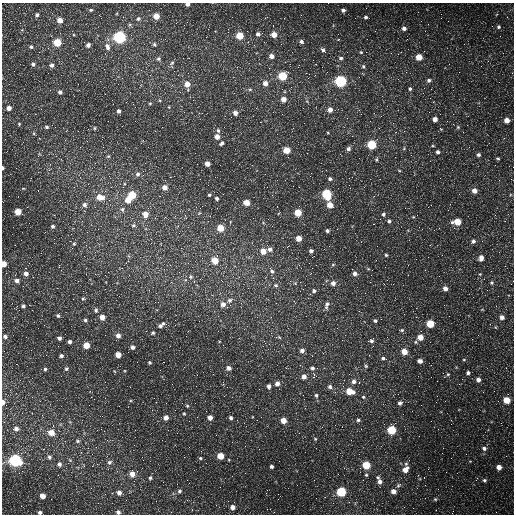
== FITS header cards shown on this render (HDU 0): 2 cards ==
NAXIS1  =                  512 /fastest changing axis
NAXIS2  =                  512 /next to fastest changing axis

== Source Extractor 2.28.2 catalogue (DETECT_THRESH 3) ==
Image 512 x 512 px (HDU 0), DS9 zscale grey, 1 PNG px = 1 image px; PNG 516 x 516 px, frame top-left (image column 1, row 512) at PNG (2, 3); no overlay
Background 1690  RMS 44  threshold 133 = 3 sigma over >= 5 px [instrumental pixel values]
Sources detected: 274; all 274 listed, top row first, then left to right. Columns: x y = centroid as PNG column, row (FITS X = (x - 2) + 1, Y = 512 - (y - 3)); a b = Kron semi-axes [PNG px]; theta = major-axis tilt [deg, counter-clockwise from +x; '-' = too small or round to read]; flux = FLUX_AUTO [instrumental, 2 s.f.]
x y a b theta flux
187 4 4 3 - 11000
91 10 5 4 - 3900
343 10 4 4 - 8200
497 14 3 2 - 3200
37 15 4 4 - 6400
99 15 2 2 - 1700
301 15 3 2 - 2900
156 16 5 4 - 39000
123 17 3 3 - 1700
267 17 4 3 - 2700
365 17 4 4 - 5500
507 17 2 2 - 1200
138 19 7 5 28 6000
60 20 5 4 - 26000
176 23 2 2 - 2000
273 25 2 2 - 1700
498 27 6 5 - 5700
404 28 5 5 - 9800
258 34 5 5 - 9200
274 35 5 5 - 33000
51 36 3 2 - 5600
240 36 5 5 - 79000
119 37 5 5 - 630000
57 42 5 5 - 92000
302 42 7 5 -43 9200
154 44 6 5 - 5000
88 45 4 4 - 10000
31 47 5 5 - 5100
107 47 10 7 -71 14000
322 49 7 4 -26 10000
361 52 5 4 - 3100
503 53 2 2 - 1600
271 56 5 5 - 16000
419 57 5 4 - 50000
341 58 5 4 - 5900
158 59 6 6 - 6300
171 63 9 5 43 6700
33 64 5 5 - 7600
316 64 2 2 - 1600
52 65 5 5 - 8500
363 66 6 5 - 4900
178 75 3 3 - 1800
282 76 5 5 - 140000
429 80 5 4 - 7500
340 81 5 5 - 450000
265 83 6 6 - 19000
78 84 2 2 - 1500
187 84 6 5 - 27000
172 85 4 4 - 2700
250 89 5 5 - 4700
410 89 5 5 - 5100
50 90 2 2 - 1500
60 92 4 4 - 8100
105 94 2 2 - 4000
430 98 3 3 - 2400
283 99 5 5 - 24000
150 103 4 4 - 3000
169 107 5 3 - 2400
9 108 5 4 - 14000
256 108 2 2 - 1600
330 110 5 4 - 21000
119 111 4 3 - 8400
235 113 5 5 - 15000
453 114 2 2 - 1600
435 119 4 4 - 18000
507 120 4 4 - 28000
260 122 2 2 - 2000
19 124 4 4 - 2700
47 127 5 4 - 5000
458 127 5 4 - 4000
94 128 5 4 - 3600
293 128 3 2 - 3800
218 130 6 5 - 5600
404 131 2 2 - 1900
34 133 5 3 - 3400
217 137 5 5 - 22000
222 143 6 4 45 6800
372 145 5 5 - 160000
433 146 4 3 - 2500
348 149 5 5 - 9300
404 149 5 4 - 3600
287 150 5 5 - 59000
113 152 2 2 - 1600
438 152 4 4 - 7500
39 155 7 3 65 4000
478 155 4 4 - 6600
108 156 5 4 - 3600
498 158 4 3 - 3500
376 160 5 4 - 3700
207 164 4 4 - 22000
3 168 4 2 - 5700
49 170 5 3 - 2900
399 170 5 3 - 2600
138 174 6 6 - 8500
330 179 4 4 - 6500
165 180 2 2 - 1600
293 186 2 2 - 1400
164 187 5 5 - 18000
299 187 2 2 - 5000
23 188 4 2 - 2100
474 191 5 5 - 20000
326 194 6 5 - 220000
132 195 5 5 - 74000
209 195 5 4 - 4000
374 196 3 3 - 3000
100 197 9 6 -12 37000
217 198 4 4 - 5800
128 200 5 5 - 43000
246 202 5 4 - 39000
84 205 7 6 - 11000
330 205 5 4 - 39000
122 209 7 5 -77 7500
18 212 5 4 - 53000
199 213 5 4 - 3200
298 213 5 5 - 74000
145 214 6 6 - 26000
383 214 5 5 - 5900
413 217 5 4 - 3300
389 221 5 4 - 5500
457 222 6 5 - 56000
133 225 6 5 - 5100
52 226 5 4 - 5700
220 228 5 4 - 61000
422 229 2 2 - 1300
327 231 4 4 - 6800
299 238 4 4 - 29000
473 241 6 5 - 8100
74 244 7 6 - 7100
15 245 2 2 - 1600
86 245 3 2 - 1900
270 249 6 6 - 9800
263 251 6 6 - 27000
311 251 4 4 - 8100
386 255 3 3 - 3900
202 258 4 4 - 3400
481 258 6 5 - 18000
215 260 5 5 - 53000
188 263 3 3 - 2300
4 264 4 4 - 32000
316 265 2 2 - 1200
333 265 5 4 - 3000
505 266 3 2 - 2700
86 268 2 2 - 1500
272 271 8 5 -39 8400
26 274 6 5 - 14000
355 274 6 5 - 12000
480 274 3 3 - 2400
191 277 6 5 - 5600
273 278 4 4 - 3800
17 281 6 5 - 12000
333 283 5 5 - 14000
492 283 5 5 - 4700
393 284 2 2 - 1800
276 285 7 5 10 6900
445 289 5 5 - 15000
314 291 5 5 - 7300
73 299 2 2 - 1900
83 299 6 4 66 4400
230 300 8 6 33 9200
12 303 3 2 - 2400
241 303 4 4 - 2700
276 303 3 2 - 6000
223 304 6 6 - 16000
327 305 12 6 74 12000
23 306 5 5 - 6000
96 310 7 5 -87 6800
58 316 5 5 - 6200
102 317 5 5 - 22000
502 317 5 5 - 13000
381 319 2 2 - 4500
85 320 5 4 - 4800
375 321 5 4 - 7300
430 324 5 5 - 99000
490 324 2 2 - 1300
161 325 9 5 38 11000
38 328 2 2 - 1500
402 330 6 5 - 4900
153 333 5 4 - 4600
5 336 5 4 - 8400
118 336 5 5 - 14000
279 337 9 4 -7 5100
420 337 5 4 - 35000
59 338 4 4 - 8800
371 340 8 6 35 8600
69 342 4 4 - 8200
416 342 5 5 - 4300
86 345 5 5 - 48000
132 347 5 4 - 9400
302 350 5 5 - 11000
4 351 2 2 - 1400
404 352 5 5 - 37000
323 353 3 3 - 1700
118 355 5 4 - 34000
61 356 5 4 - 6800
383 358 7 5 -4 7300
464 360 4 4 - 3200
420 361 4 4 - 16000
149 362 4 4 - 3900
366 366 5 4 - 4000
229 368 6 5 - 12000
312 368 5 5 - 8000
45 369 5 4 - 4700
66 369 7 5 56 5300
468 373 5 4 - 6700
314 374 4 3 - 19000
448 374 5 4 - 3800
61 376 3 2 - 2400
304 377 5 5 - 17000
478 380 5 5 - 13000
354 381 7 5 15 16000
277 383 5 5 - 15000
196 386 2 2 - 1200
269 386 5 4 - 11000
330 387 6 6 - 8700
349 391 6 5 - 60000
316 395 6 4 -75 5500
363 397 5 4 - 4100
94 399 3 2 - 3000
507 400 5 4 - 61000
445 401 2 2 - 1300
3 402 6 4 90 12000
436 402 2 2 - 1600
400 403 6 5 - 9800
187 406 5 4 - 3400
184 414 3 3 - 3000
210 417 4 4 - 18000
166 418 5 4 - 17000
231 418 4 4 - 7200
283 420 4 4 - 33000
358 420 5 4 - 5500
189 421 2 2 - 3200
16 429 7 6 - 14000
135 430 2 2 - 1500
391 430 5 5 - 150000
51 432 7 6 - 35000
315 439 5 4 - 3300
77 441 7 5 -1 5900
484 448 6 5 - 9000
220 456 5 4 - 53000
49 457 7 5 -74 7900
142 457 3 3 - 1200
200 458 5 4 - 3800
451 458 2 2 - 1300
15 460 6 5 - 560000
229 460 4 3 - 2200
109 462 6 6 - 7800
59 464 6 6 - 10000
366 465 5 5 - 110000
271 466 3 3 - 6300
499 467 5 4 - 21000
405 470 8 6 51 26000
132 474 5 5 - 25000
366 475 5 4 - 4700
378 477 6 5 - 5200
150 478 5 5 - 5500
484 480 5 4 - 5200
380 482 7 6 - 13000
399 484 7 4 38 8600
179 491 6 5 - 6300
393 491 5 5 - 20000
341 492 5 5 - 210000
119 493 5 5 - 14000
42 496 4 4 - 26000
316 498 2 2 - 17000
435 499 4 4 - 3800
187 500 2 2 - 1700
349 502 4 4 - 3200
232 507 5 5 - 17000
40 512 4 4 - 7000
118 512 5 5 - 8800
171 512 2 2 - 1300
274 512 2 2 - 1400
496 512 2 2 - 2400
452 513 2 2 - 1400
At the frame edge (FLAGS 8, measured only in part): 7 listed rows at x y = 187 4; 3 168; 4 264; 3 402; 40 512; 118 512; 452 513